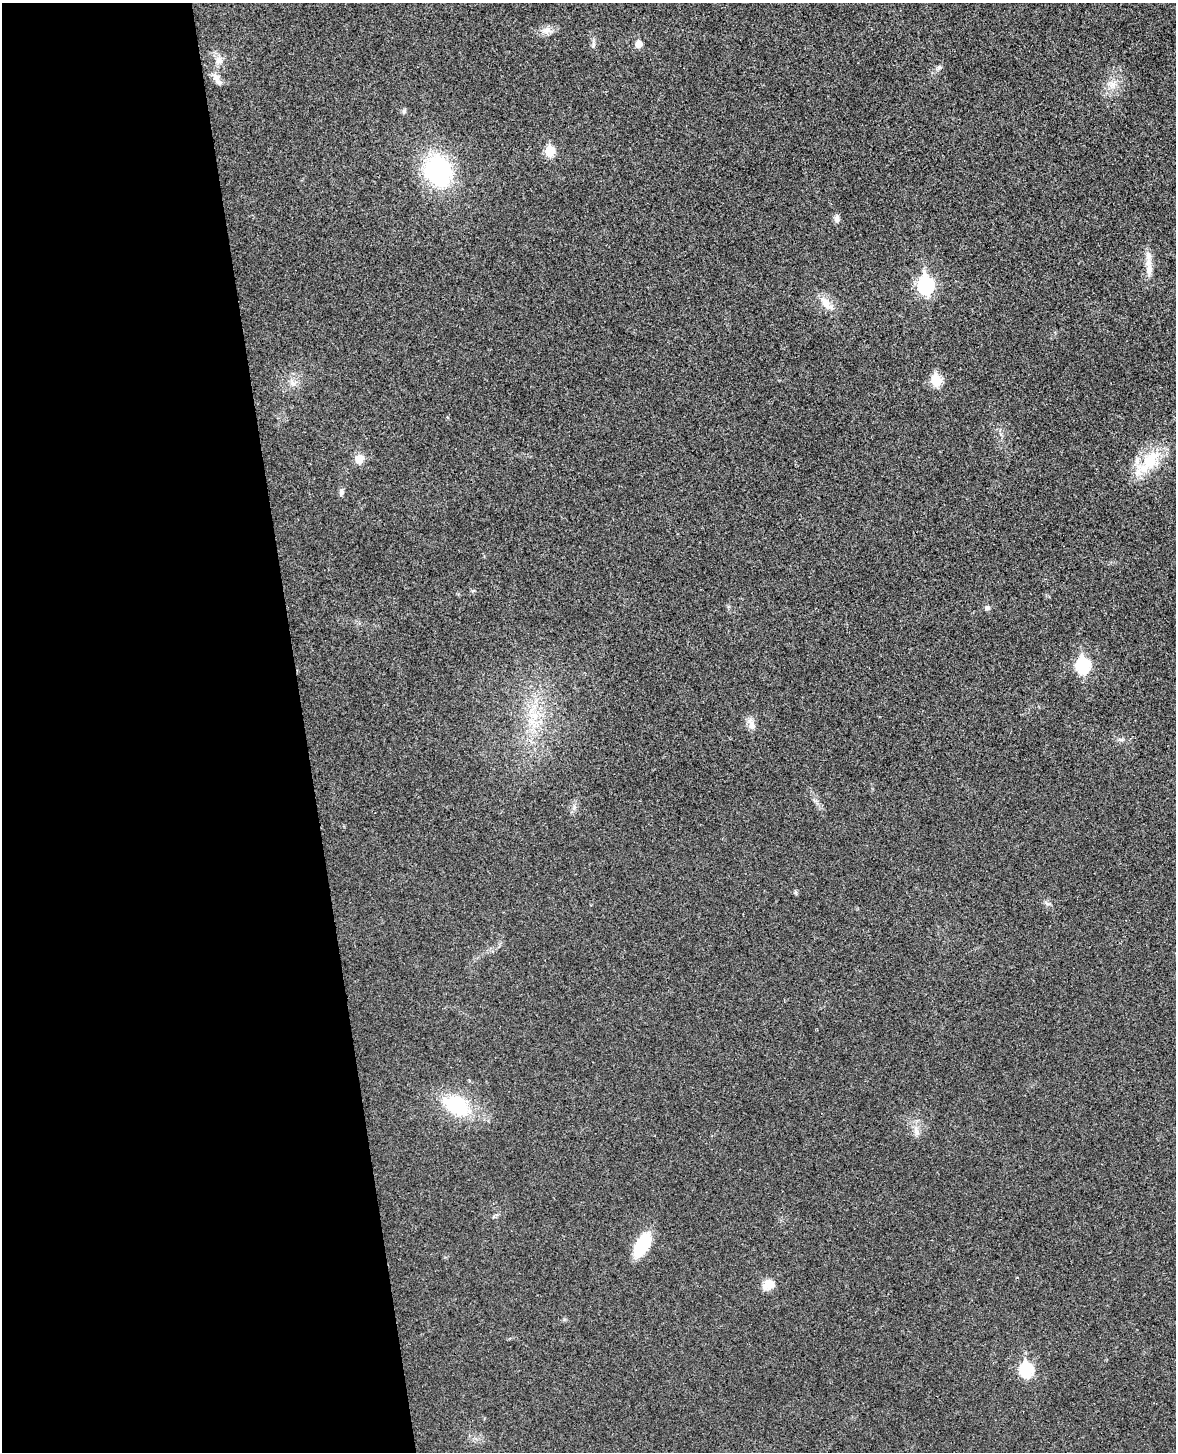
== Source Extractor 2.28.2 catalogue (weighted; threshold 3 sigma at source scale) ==
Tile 5 of 4 x 3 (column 1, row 2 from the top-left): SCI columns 57-1230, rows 1594-3043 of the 4811 x 4744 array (HDU 1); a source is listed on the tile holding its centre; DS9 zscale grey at full resolution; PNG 1178 x 1454 px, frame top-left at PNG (2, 3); no overlay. Shown black and unused: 26% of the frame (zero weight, under 3 of 4 exposures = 6% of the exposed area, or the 3 px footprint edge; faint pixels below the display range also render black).
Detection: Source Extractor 2.28.2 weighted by HDU 2 'WHT'; one run over the whole footprint, this tile lists its part. Background 0.0202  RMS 0.0063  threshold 0.0282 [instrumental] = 3 sigma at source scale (4.5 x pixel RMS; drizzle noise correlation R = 1.50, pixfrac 1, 0.05/0.05 arcsec/px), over >= 5 px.
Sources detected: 29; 1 inside a brighter listed object's ellipse — not listed separately; the other 28 listed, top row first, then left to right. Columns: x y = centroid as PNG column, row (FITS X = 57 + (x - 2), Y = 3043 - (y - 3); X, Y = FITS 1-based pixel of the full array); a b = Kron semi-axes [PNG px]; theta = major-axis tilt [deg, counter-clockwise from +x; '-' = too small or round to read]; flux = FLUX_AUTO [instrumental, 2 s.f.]
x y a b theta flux
547 30 11 8 33 3.8
593 44 13 3 -89 1.3
638 44 5 5 - 7.4
219 60 10 9 - 4.5
939 68 9 5 25 1.7
219 82 12 7 -33 3.2
1113 85 10 9 - 4.4
404 111 6 5 - 1.1
550 151 6 5 - 25
438 170 28 23 -65 79
837 218 9 6 84 2.2
1149 270 18 8 85 5.6
926 285 9 7 -83 140
826 304 26 10 -46 7.4
936 381 6 6 - 30
293 383 11 4 -58 1.9
359 459 11 10 - 5.9
1148 462 44 17 48 25
341 492 10 5 85 1.7
987 608 7 6 - 1.6
1083 665 8 7 - 83
534 716 15 9 -26 8.3
751 725 18 8 -69 4.4
456 1106 30 18 -30 37
916 1131 12 5 -74 2.8
642 1245 25 11 59 29
768 1285 15 11 40 6.7
1026 1370 8 6 -81 71
Unlisted compact peaks at least as high as the median listed source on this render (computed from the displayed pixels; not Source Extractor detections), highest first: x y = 796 893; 1121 740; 574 807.